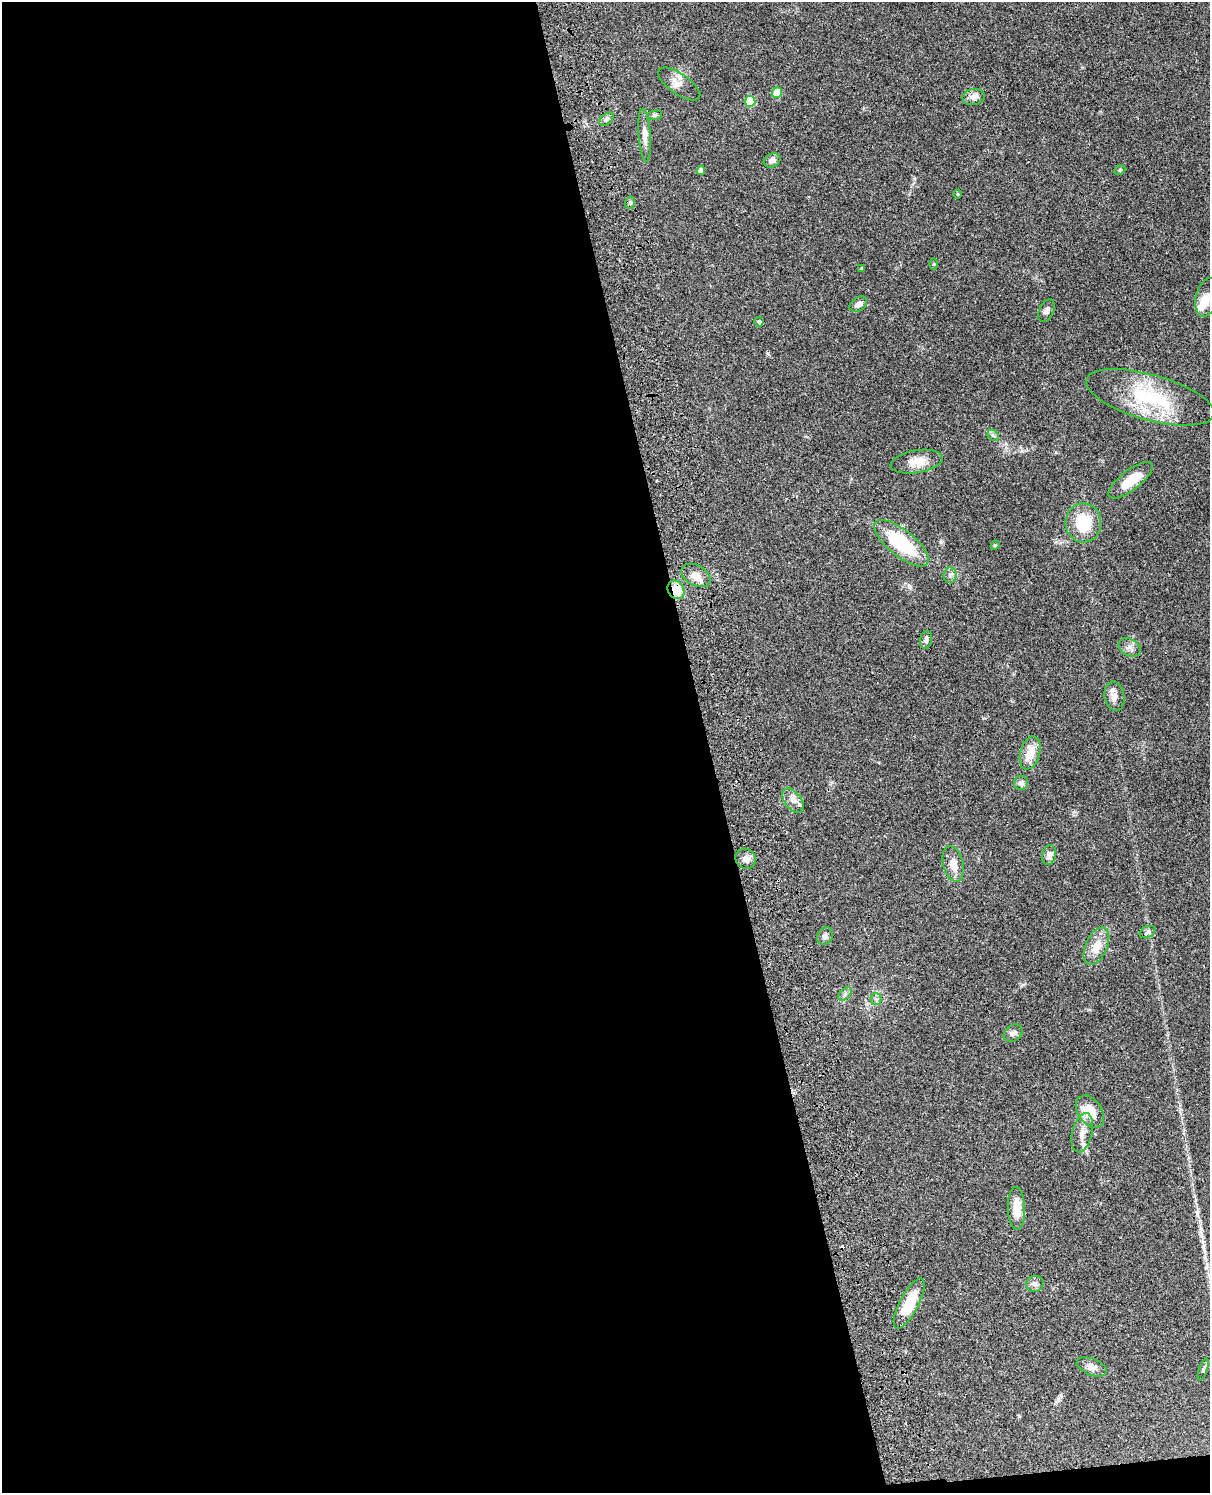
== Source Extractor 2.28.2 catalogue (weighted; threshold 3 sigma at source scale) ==
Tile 9 of 4 x 3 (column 1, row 3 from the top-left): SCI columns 121-1328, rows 284-1774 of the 5072 x 4926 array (HDU 1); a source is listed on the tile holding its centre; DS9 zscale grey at full resolution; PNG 1212 x 1495 px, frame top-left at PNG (2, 2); each listed source drawn as its Kron ellipse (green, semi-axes under 4 px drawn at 4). Shown black and unused: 59% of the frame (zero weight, under 3 of 4 exposures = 6% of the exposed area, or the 3 px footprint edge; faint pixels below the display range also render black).
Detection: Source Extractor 2.28.2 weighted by HDU 2 'WHT'; one run over the whole footprint, this tile lists its part. Background 0.0831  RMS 0.0061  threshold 0.0275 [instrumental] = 3 sigma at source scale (4.5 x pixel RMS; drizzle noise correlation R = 1.50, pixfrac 1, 0.05/0.05 arcsec/px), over >= 5 px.
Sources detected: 54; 1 cosmic-ray / hot-pixel residue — neither listed nor drawn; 3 inside a brighter listed object's ellipse — not listed separately; the other 50 listed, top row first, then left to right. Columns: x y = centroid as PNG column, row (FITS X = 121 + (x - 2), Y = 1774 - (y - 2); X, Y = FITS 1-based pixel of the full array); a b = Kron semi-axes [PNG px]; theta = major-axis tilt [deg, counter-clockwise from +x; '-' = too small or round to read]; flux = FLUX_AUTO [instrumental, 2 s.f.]
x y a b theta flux
679 84 24 10 -35 5
777 93 5 5 - 11
974 97 11 8 10 3.9
750 101 5 5 - 25
655 115 7 5 10 1.2
606 119 8 5 37 1.4
645 135 27 6 -86 5.1
772 160 9 6 28 2.9
1120 170 6 4 25 0.78
701 171 4 4 - 3.1
957 194 5 3 - 0.46
630 203 6 5 - 1.1
934 264 6 4 89 0.69
862 268 4 4 - 0.56
1207 297 19 11 77 6.2
858 304 10 6 36 3.3
1046 311 12 7 65 2.2
759 322 5 4 - 1.3
1150 397 66 23 -16 47
993 435 6 5 - 1.2
917 462 26 11 9 8.8
1131 480 27 10 38 12
1083 523 20 18 -88 22
901 543 33 13 -39 40
995 545 5 4 - 0.67
696 575 15 10 -29 6.3
950 575 8 6 88 1.7
676 590 10 7 -59 11
926 640 9 6 78 2
1130 647 12 8 -28 3.1
1114 696 15 10 -79 4.3
1030 753 17 10 75 9.7
1021 783 7 7 - 2.2
793 801 14 8 -52 3.9
1049 855 10 7 77 3.5
746 859 11 9 -39 3.2
953 864 18 10 -75 6.3
1148 932 8 5 28 1.6
825 936 9 7 54 2
1096 946 20 10 65 9.3
845 994 8 5 46 1.5
876 999 5 5 - 1.2
1013 1033 10 8 39 2.3
1090 1112 18 11 -54 13
1082 1133 20 10 76 5.9
1017 1208 21 8 -88 9.4
1035 1284 9 8 - 2.3
909 1304 28 9 62 19
1092 1367 16 8 -22 4
1203 1370 11 4 72 1.2
Overlapping masked pixels (flux is a lower limit): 1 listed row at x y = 676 590
Isophote crosses this tile's border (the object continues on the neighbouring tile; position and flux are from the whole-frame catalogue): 1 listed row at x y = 1207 297
Unlisted compact peaks at least as high as the median listed source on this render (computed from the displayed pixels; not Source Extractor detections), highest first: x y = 768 353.